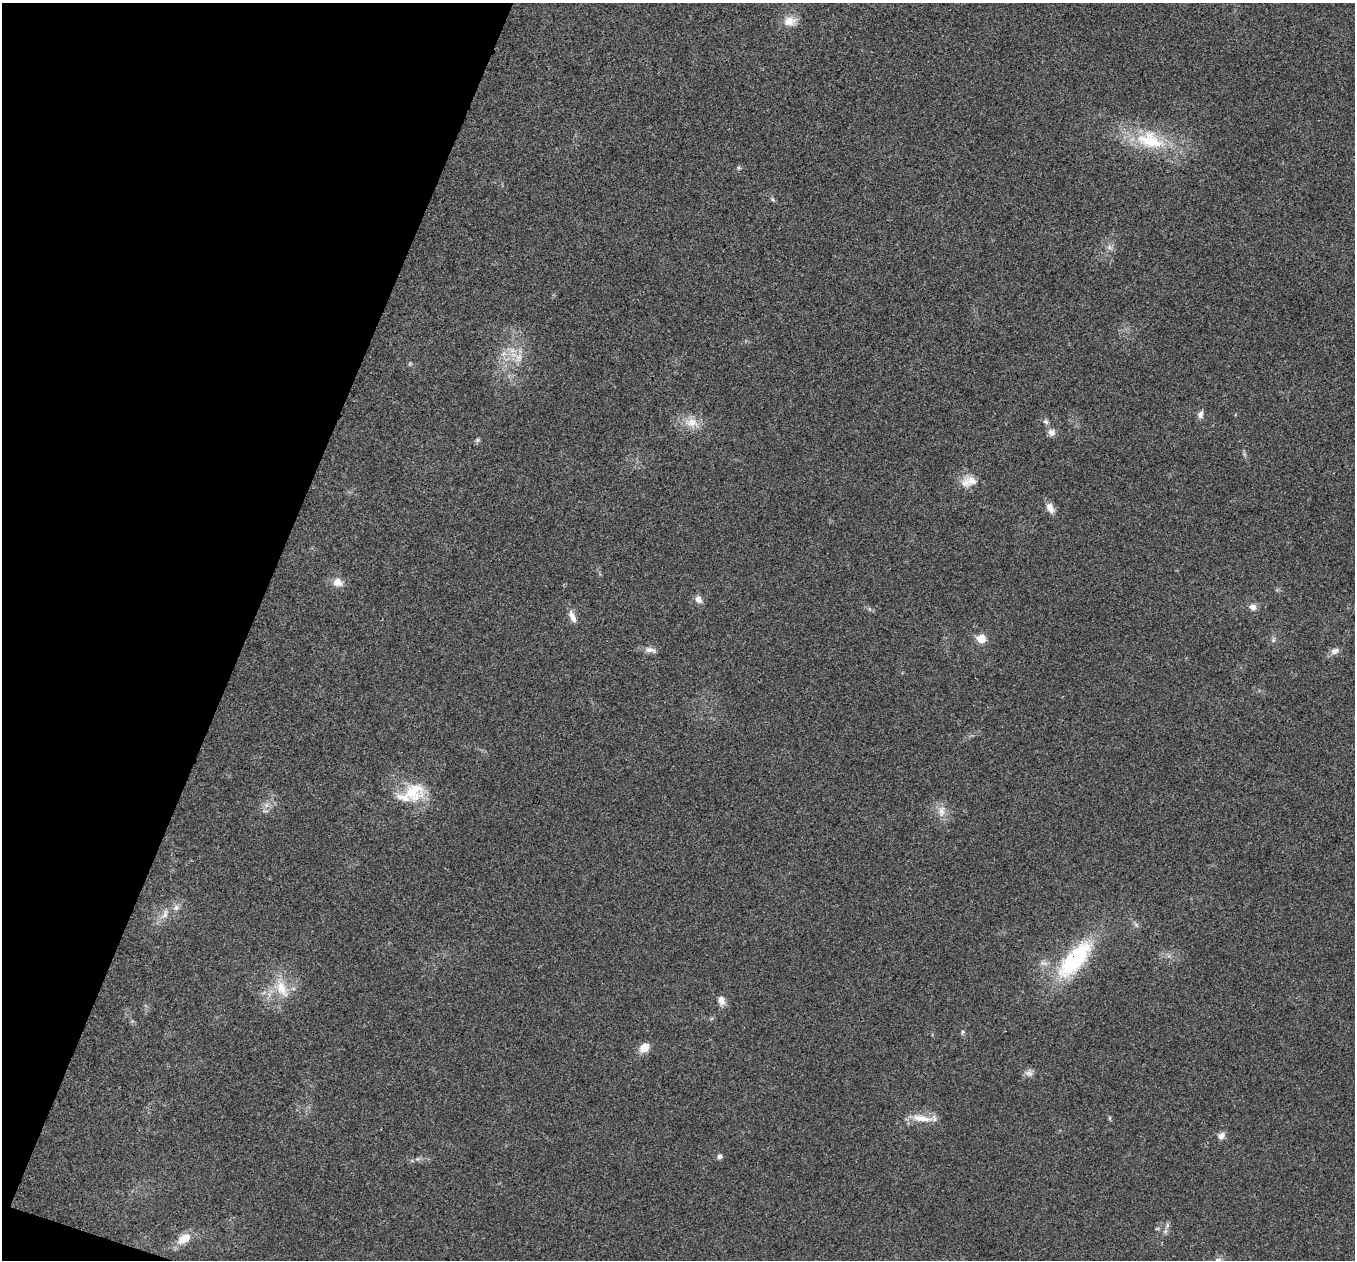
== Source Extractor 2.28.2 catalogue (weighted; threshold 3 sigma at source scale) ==
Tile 9 of 4 x 4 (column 1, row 3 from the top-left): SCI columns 3-1355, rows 1394-2651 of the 5419 x 5432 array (HDU 1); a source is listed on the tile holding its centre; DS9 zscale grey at full resolution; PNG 1357 x 1262 px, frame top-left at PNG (2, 3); no overlay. Shown black and unused: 19% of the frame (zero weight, under 3 of 4 exposures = <1% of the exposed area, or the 3 px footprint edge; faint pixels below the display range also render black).
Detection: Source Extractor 2.28.2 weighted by HDU 2 'WHT'; one run over the whole footprint, this tile lists its part. Background 0.0211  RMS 0.004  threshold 0.0182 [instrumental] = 3 sigma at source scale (4.5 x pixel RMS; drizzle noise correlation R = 1.50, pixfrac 1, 0.05/0.05 arcsec/px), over >= 5 px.
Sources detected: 40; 1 too faint to see at this stretch — not listed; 2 inside a brighter listed object's ellipse — not listed separately; the other 37 listed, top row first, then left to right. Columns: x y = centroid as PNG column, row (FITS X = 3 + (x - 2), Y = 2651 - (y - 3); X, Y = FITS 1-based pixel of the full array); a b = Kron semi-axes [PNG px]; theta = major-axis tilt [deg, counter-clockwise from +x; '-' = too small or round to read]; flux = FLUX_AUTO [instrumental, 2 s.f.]
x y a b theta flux
790 21 18 12 12 5
1150 140 43 24 -16 25
739 168 6 5 - 0.8
773 199 7 5 -37 0.75
519 358 14 9 76 3.7
1200 414 10 7 77 1.8
691 422 19 12 -1 6.1
1046 422 8 6 -43 1.1
1051 432 10 9 - 2.2
477 440 6 5 - 0.72
969 481 22 13 15 5.5
1050 508 15 8 -62 3
338 582 13 11 -25 3.7
698 599 10 8 -52 2.3
1252 607 9 7 -25 2.3
572 616 18 7 -67 2.9
981 639 6 5 - 11
1273 640 6 6 - 0.86
650 650 17 7 -10 2.3
1335 651 12 8 24 2
413 791 30 27 11 16
266 805 7 6 - 1.5
941 811 17 9 85 3.7
176 908 9 8 - 1.7
165 914 15 7 67 3
1074 960 53 20 49 42
282 988 28 14 -67 9.7
721 1001 12 8 -77 2.6
644 1048 14 11 35 4.1
1029 1073 11 7 -18 1.8
922 1118 30 8 -8 6.2
1109 1118 6 4 89 0.51
1221 1136 10 7 56 2
720 1156 6 6 - 1.3
417 1159 8 4 0 1
1167 1226 8 4 89 0.96
184 1239 22 13 32 6.2
Overlapping masked pixels (flux is a lower limit): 1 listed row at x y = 1074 960